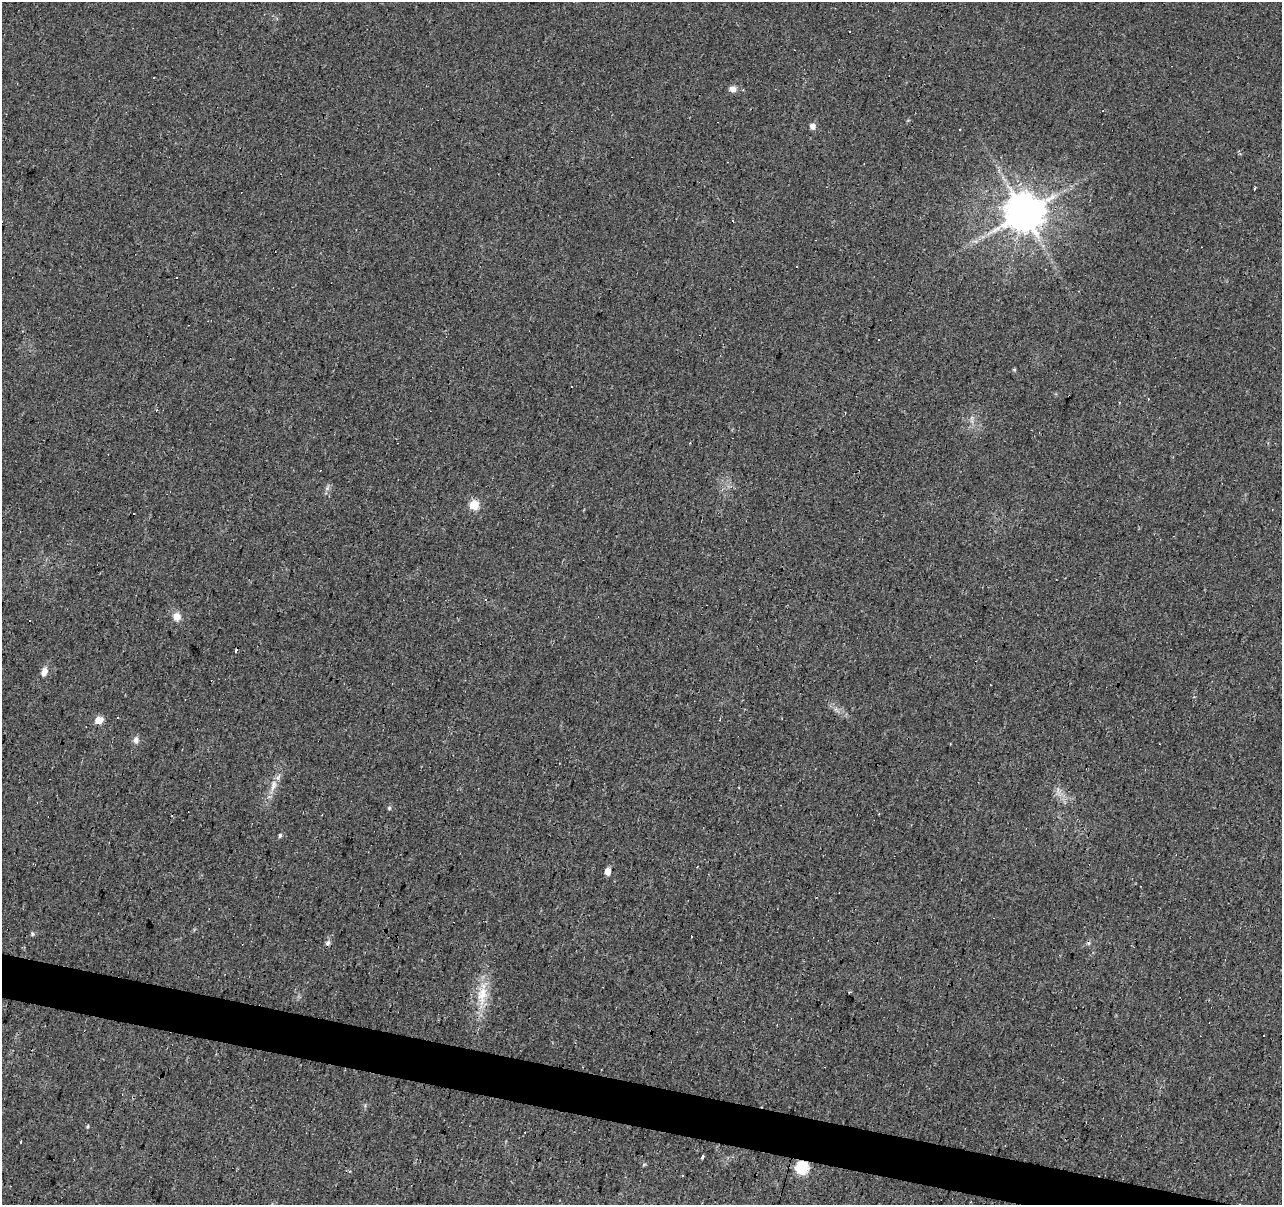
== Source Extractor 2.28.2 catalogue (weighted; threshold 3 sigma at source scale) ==
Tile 6 of 4 x 4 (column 2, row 2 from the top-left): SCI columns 1285-2564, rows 2685-3887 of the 5124 x 5307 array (HDU 1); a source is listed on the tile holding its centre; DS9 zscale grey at full resolution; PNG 1284 x 1207 px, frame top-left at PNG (2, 2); no overlay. Shown black and unused: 3% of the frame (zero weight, under 2 of 3 exposures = <1% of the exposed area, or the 3 px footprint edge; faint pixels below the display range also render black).
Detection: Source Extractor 2.28.2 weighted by HDU 2 'WHT'; one run over the whole footprint, this tile lists its part. Background 0.033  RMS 0.0074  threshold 0.0335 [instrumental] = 3 sigma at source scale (4.5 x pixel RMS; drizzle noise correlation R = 1.50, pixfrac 1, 0.0396/0.0396 arcsec/px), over >= 5 px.
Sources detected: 40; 14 cosmic-ray / hot-pixel residue — not listed; the other 26 listed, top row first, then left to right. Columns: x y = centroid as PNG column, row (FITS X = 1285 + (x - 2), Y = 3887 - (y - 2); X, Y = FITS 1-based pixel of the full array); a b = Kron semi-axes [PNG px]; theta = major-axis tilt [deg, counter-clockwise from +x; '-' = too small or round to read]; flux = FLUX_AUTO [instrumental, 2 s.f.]
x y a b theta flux
733 89 8 7 - 4
743 90 4 2 - 0.84
812 126 5 5 - 5.4
1254 189 3 2 - 1.2
1024 213 11 10 - 2400
732 221 3 2 - 1.1
1014 370 5 4 - 0.77
690 443 2 2 - 0.74
474 505 5 5 - 32
486 599 3 3 - 1.2
177 616 10 9 - 6.3
236 650 4 3 - 5.5
44 672 11 7 70 5
99 720 5 5 - 19
136 740 9 8 - 3.2
273 785 17 7 74 6.6
1058 791 11 3 -79 2.2
389 808 5 5 - 1.1
280 835 5 4 - 1.3
608 871 5 4 - 8.5
32 934 6 4 -71 1
328 943 7 6 - 2.1
482 995 31 14 83 20
87 1127 6 3 59 0.83
702 1157 4 3 - 7.4
802 1167 6 6 - 91
Overlapping masked pixels (flux is a lower limit): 2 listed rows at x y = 1024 213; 802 1167